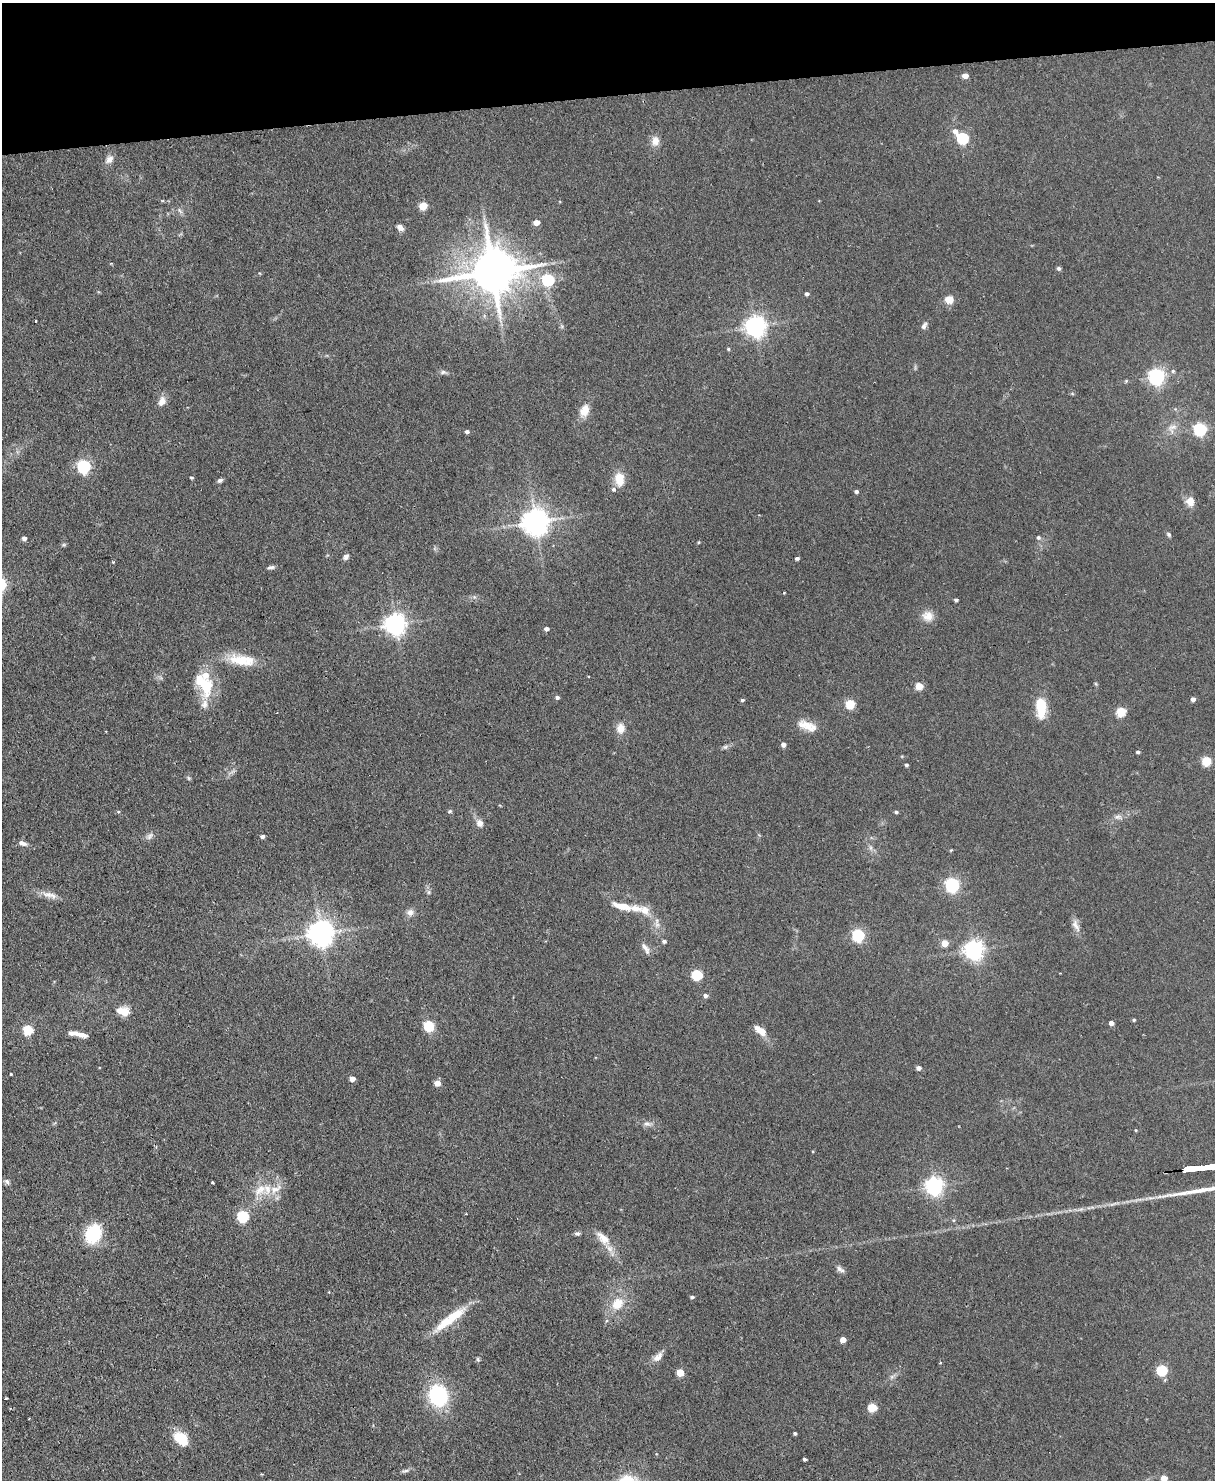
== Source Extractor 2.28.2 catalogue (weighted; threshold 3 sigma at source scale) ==
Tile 3 of 4 x 3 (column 3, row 1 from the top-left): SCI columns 2483-3695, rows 3110-4587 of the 4965 x 4852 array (HDU 1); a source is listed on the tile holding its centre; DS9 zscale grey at full resolution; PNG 1217 x 1482 px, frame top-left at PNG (2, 3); no overlay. Shown black and unused: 6% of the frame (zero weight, under 2 of 3 exposures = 3% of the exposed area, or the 3 px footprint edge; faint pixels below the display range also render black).
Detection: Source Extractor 2.28.2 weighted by HDU 2 'WHT'; one run over the whole footprint, this tile lists its part. Background 0.144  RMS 0.0069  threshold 0.0309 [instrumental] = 3 sigma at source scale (4.5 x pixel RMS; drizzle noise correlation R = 1.50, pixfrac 1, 0.05/0.05 arcsec/px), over >= 5 px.
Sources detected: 143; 1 cosmic-ray / hot-pixel residue — not listed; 8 inside a brighter listed object's ellipse — not listed separately; the other 134 listed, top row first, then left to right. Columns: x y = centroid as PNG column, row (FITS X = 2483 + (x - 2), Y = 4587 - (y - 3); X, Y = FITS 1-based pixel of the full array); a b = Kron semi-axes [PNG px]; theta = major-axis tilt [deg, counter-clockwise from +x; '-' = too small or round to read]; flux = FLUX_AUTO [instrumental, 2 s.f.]
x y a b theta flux
965 76 5 4 - 5.8
955 131 8 7 - 4
963 138 6 6 - 72
655 141 12 9 87 5.5
109 159 12 8 45 3.7
423 206 5 5 - 18
180 211 9 4 -54 1.7
536 222 5 4 - 6.5
400 228 9 6 -39 3.2
111 263 4 3 - 0.43
1059 268 5 5 - 1.4
493 272 16 13 10 2900
548 280 6 6 - 79
807 294 5 4 - 1.3
949 299 9 8 - 7.4
562 326 7 4 -89 1.1
755 326 7 7 - 420
924 326 11 6 60 2.3
728 349 5 4 - 0.8
1173 371 5 5 - 1.2
443 372 10 6 -5 1.9
1157 376 6 6 - 220
1126 381 5 4 - 0.77
162 401 11 8 61 5.2
584 411 17 11 69 7.6
1172 428 16 11 48 6.2
1200 429 6 6 - 110
467 432 5 4 - 1.5
84 466 6 6 - 110
191 477 4 4 - 0.89
619 479 15 10 -85 11
220 480 7 5 14 1.7
856 491 4 4 - 1.5
1190 501 12 11 - 5.8
535 522 8 8 - 860
1169 534 7 5 -47 1.2
1038 537 6 5 - 1.3
24 538 5 4 - 2.5
64 545 6 4 -18 0.92
346 557 9 6 48 2
797 558 4 3 - 1.3
113 562 4 3 - 0.66
271 567 9 5 5 1.7
784 593 3 2 - 0.44
956 600 4 3 - 1.2
928 616 15 13 -19 7
395 624 7 7 - 460
546 629 5 4 - 2.4
242 660 36 14 -8 19
588 676 3 2 - 0.67
204 684 32 18 -62 27
1096 684 6 4 -71 0.79
919 686 5 5 - 17
557 697 5 4 - 1.5
1193 699 5 4 - 2.4
742 700 5 3 - 0.98
850 704 5 5 - 30
1041 707 21 10 -86 21
1121 712 6 5 - 32
806 725 22 12 -23 9.5
621 728 12 10 90 6.4
783 744 5 5 - 3
725 747 7 6 - 1.5
1138 752 4 4 - 1.2
1207 761 5 5 - 30
906 765 4 4 - 1.2
232 772 11 3 26 1.7
189 778 6 5 - 0.96
450 811 6 4 16 0.96
118 812 5 3 - 0.7
896 812 4 4 - 1.3
1118 817 13 7 -5 3.2
480 823 10 9 - 3.7
150 836 11 7 44 2.7
262 836 5 4 - 1.8
23 843 11 6 -18 3
870 848 9 4 -81 1.7
951 850 4 3 - 0.6
952 885 6 6 - 140
429 892 6 5 - 1.3
48 894 17 8 -15 5.5
622 906 25 8 -13 10
410 912 10 9 - 3.3
657 925 9 7 -89 2.9
1076 925 19 8 -66 4.6
321 933 8 8 - 760
858 935 6 6 - 88
664 941 5 4 - 1.5
945 943 5 5 - 11
646 948 18 7 -58 3.5
974 950 7 7 - 360
697 975 6 5 - 53
705 996 5 4 - 2.1
123 1011 16 11 -13 8.4
1134 1020 4 3 - 0.87
1111 1023 5 4 - 3.3
429 1026 7 5 -51 43
28 1030 6 5 - 40
760 1030 16 7 -37 7.8
81 1035 18 5 -16 5.7
919 1068 5 4 - 2.8
11 1074 3 3 - 0.57
352 1079 5 4 - 5.1
437 1083 5 5 - 6.1
647 1124 11 7 -13 2.9
7 1181 9 5 -46 1.6
212 1183 3 3 - 0.72
934 1186 7 6 - 300
260 1190 23 12 39 12
277 1198 7 4 -72 1.4
243 1216 6 5 - 69
577 1233 7 5 -1 1.4
93 1234 16 12 63 40
603 1238 24 12 -42 9.8
840 1269 13 6 -33 2.6
692 1297 5 3 - 1.1
617 1304 16 13 47 13
450 1319 47 10 37 21
606 1321 5 4 - 1.1
843 1339 5 4 - 6
658 1357 15 8 47 4.6
478 1360 7 5 -79 0.99
940 1362 3 3 - 1.1
1162 1370 5 5 - 54
680 1373 5 5 - 13
438 1395 17 15 -67 61
6 1398 3 2 - 0.78
872 1407 5 5 - 24
10 1408 3 3 - 0.71
795 1433 4 4 - 1.1
181 1438 18 12 -44 14
804 1459 3 3 - 1.2
405 1471 12 4 12 1.9
1164 1478 5 4 - 8
Overlapping masked pixels (flux is a lower limit): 1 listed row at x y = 493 272
Isophote crosses this tile's border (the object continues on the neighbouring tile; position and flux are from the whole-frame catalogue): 1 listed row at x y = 1164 1478